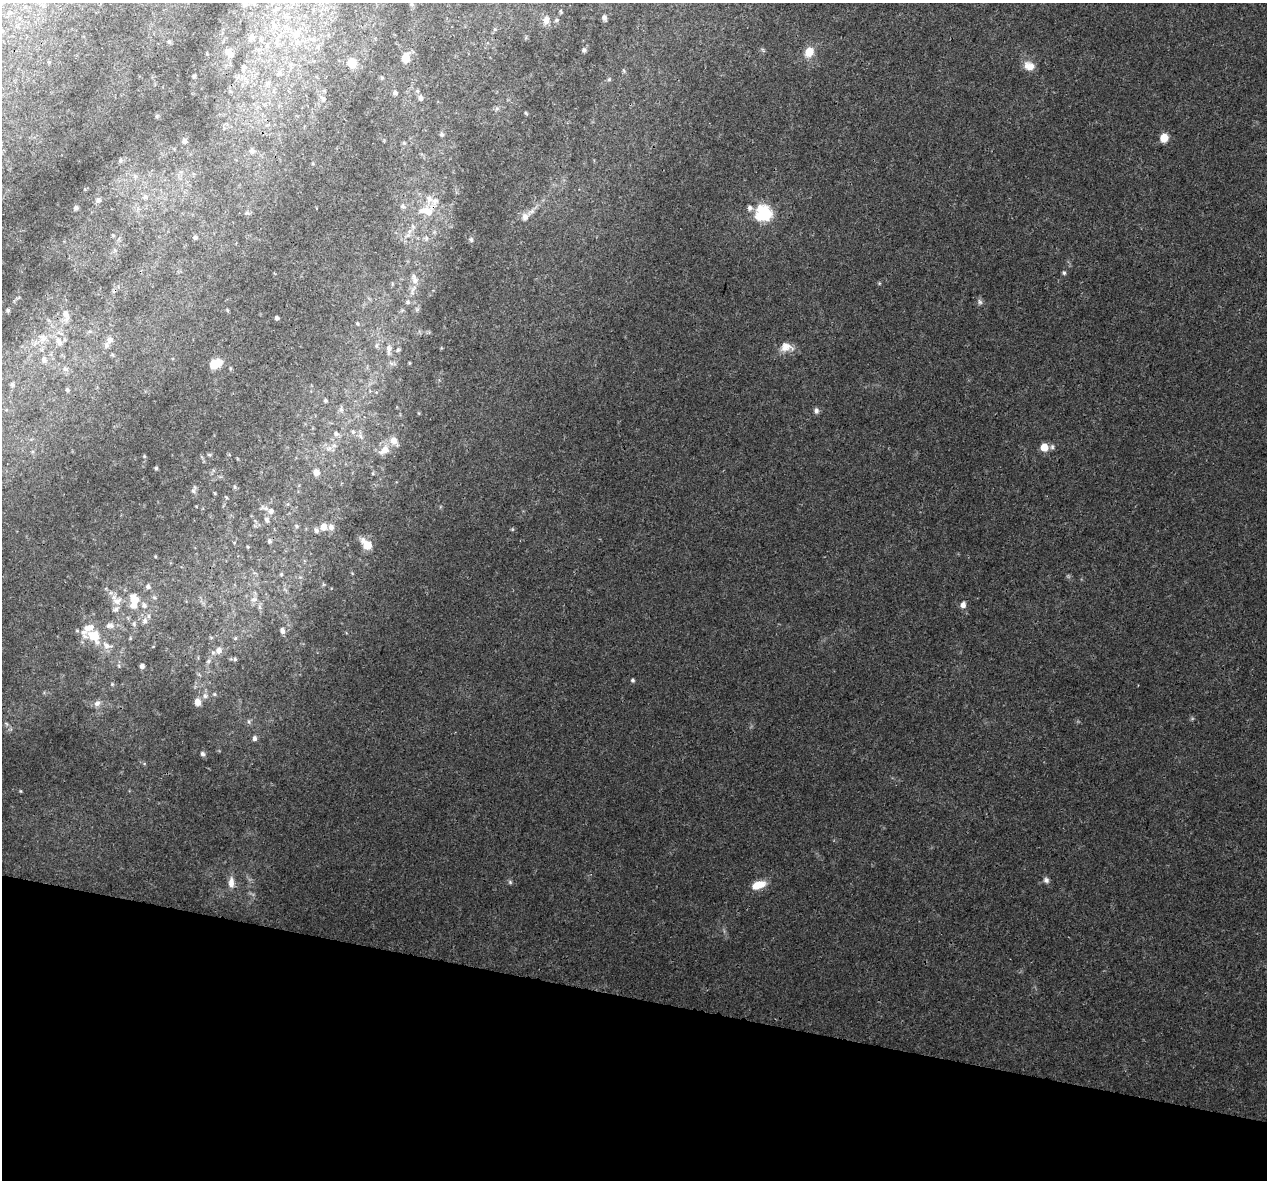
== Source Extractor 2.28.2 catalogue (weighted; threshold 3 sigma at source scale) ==
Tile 15 of 4 x 4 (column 3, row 4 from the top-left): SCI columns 2546-3810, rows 279-1456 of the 5100 x 5330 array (HDU 1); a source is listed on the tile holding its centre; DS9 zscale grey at full resolution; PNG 1269 x 1182 px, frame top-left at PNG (2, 3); no overlay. Shown black and unused: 15% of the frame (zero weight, under 3 of 4 exposures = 5% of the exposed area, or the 3 px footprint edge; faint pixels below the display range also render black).
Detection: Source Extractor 2.28.2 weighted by HDU 2 'WHT'; one run over the whole footprint, this tile lists its part. Background 0.00805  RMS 0.0014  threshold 0.00609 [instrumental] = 3 sigma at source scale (4.5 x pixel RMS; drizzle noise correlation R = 1.50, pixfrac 1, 0.0396/0.0396 arcsec/px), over >= 5 px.
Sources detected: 136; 1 cosmic-ray / hot-pixel residue — not listed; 8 inside a brighter listed object's ellipse — not listed separately; the other 127 listed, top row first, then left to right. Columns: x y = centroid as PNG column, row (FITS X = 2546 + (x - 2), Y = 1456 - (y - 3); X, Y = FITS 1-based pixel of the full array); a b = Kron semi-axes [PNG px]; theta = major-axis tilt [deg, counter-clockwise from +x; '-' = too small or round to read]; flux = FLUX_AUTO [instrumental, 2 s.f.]
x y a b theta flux
245 4 8 7 - 0.56
412 4 6 5 - 0.22
277 8 6 5 - 0.31
561 12 7 4 -64 0.2
604 17 8 6 -77 0.41
546 20 13 8 81 0.94
556 20 7 5 22 0.24
274 25 9 7 -70 0.6
494 29 6 4 -70 0.17
296 33 11 9 44 1
252 37 8 7 - 0.56
313 39 7 4 -17 0.28
169 42 6 5 - 0.22
584 50 6 6 - 0.31
809 52 13 11 59 1.8
229 53 12 7 -53 0.85
405 58 11 8 83 1.7
351 63 9 8 - 1.5
1029 66 14 11 -23 1.4
243 67 8 6 81 0.45
279 73 8 4 44 0.32
194 76 5 4 - 0.19
382 78 5 4 - 0.16
609 79 5 5 - 0.2
395 93 6 5 - 0.37
323 98 8 5 -46 0.34
420 98 8 6 -86 0.44
497 108 7 4 19 0.26
526 113 5 4 - 0.16
442 134 6 6 - 0.26
1164 138 7 7 - 2
185 141 7 6 - 0.36
404 143 6 5 - 0.22
252 150 9 7 -65 0.51
120 160 6 4 89 0.18
135 176 6 6 - 0.33
145 197 8 7 - 0.49
98 200 8 7 - 0.39
402 206 7 6 - 0.34
76 208 5 5 - 0.29
750 208 8 7 - 0.48
426 211 24 13 -10 2.7
247 213 6 5 - 0.25
763 213 7 7 - 32
525 217 12 9 85 0.88
113 235 6 3 18 0.14
408 235 7 5 45 0.4
195 237 5 5 - 0.29
426 238 6 6 - 0.29
471 240 6 5 - 0.28
1064 273 6 5 - 0.23
414 279 16 8 -70 1.1
408 302 7 6 - 0.37
980 302 8 6 -73 0.37
8 310 5 4 - 0.22
227 310 6 3 -71 0.15
66 314 11 8 -60 0.82
277 318 4 4 - 0.28
357 323 5 4 - 0.17
43 338 11 10 - 1.1
110 340 8 8 - 0.57
59 342 13 8 -61 0.88
786 347 18 12 0 1.5
389 349 15 6 -89 0.78
398 350 6 5 - 0.23
112 355 5 3 - 0.16
44 359 9 7 -67 0.59
216 364 14 9 25 2.2
65 369 7 6 - 0.38
12 385 7 5 -89 0.29
67 389 6 4 -57 0.24
325 400 5 5 - 0.23
341 409 6 6 - 0.36
816 411 7 6 - 0.44
353 432 6 5 - 0.25
336 434 7 6 - 0.42
393 441 9 8 - 1.1
1044 447 6 6 - 2.8
1052 447 7 5 78 0.32
329 448 7 5 43 0.4
384 450 13 9 40 1.2
209 455 6 4 -1 0.17
144 456 4 4 - 0.15
156 468 4 4 - 0.18
316 472 7 7 - 0.85
235 487 6 4 -89 0.18
193 491 7 6 - 0.37
271 511 8 7 - 0.58
267 520 7 6 - 0.37
296 526 6 4 -89 0.19
323 527 8 7 - 1.1
331 527 8 7 - 0.62
316 531 7 6 - 0.33
270 541 7 5 -89 0.28
367 544 13 8 -45 2.2
248 547 5 3 - 0.14
281 574 6 5 - 0.19
148 586 7 6 - 0.43
154 597 6 4 -19 0.2
254 599 10 7 13 0.67
117 601 15 11 14 1.4
134 601 23 12 -89 3.2
963 605 8 7 - 0.63
259 607 7 4 -71 0.28
145 621 10 7 73 0.71
134 624 8 6 -89 0.38
110 625 13 8 5 0.94
282 630 7 6 - 0.55
94 636 24 16 -48 4.1
219 650 9 7 86 0.75
235 659 6 5 - 0.2
119 666 6 4 -72 0.22
142 666 5 5 - 0.49
633 680 5 4 - 0.23
112 684 5 5 - 0.19
214 694 5 5 - 0.19
205 696 7 7 - 0.49
198 702 9 7 -78 0.93
97 703 10 8 41 0.63
249 722 6 4 -72 0.22
254 738 6 5 - 0.43
202 754 6 5 - 0.39
20 791 5 3 - 0.11
1046 880 7 7 - 0.43
231 882 15 7 -90 1
510 882 6 5 - 0.22
758 885 16 8 18 2.2
Isophote crosses this tile's border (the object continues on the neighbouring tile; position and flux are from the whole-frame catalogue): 1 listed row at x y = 245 4
Unlisted compact peaks at least as high as the median listed source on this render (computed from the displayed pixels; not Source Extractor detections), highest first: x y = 419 413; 235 638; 155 556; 879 283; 324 584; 1192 719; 352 573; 418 309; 157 116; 512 530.